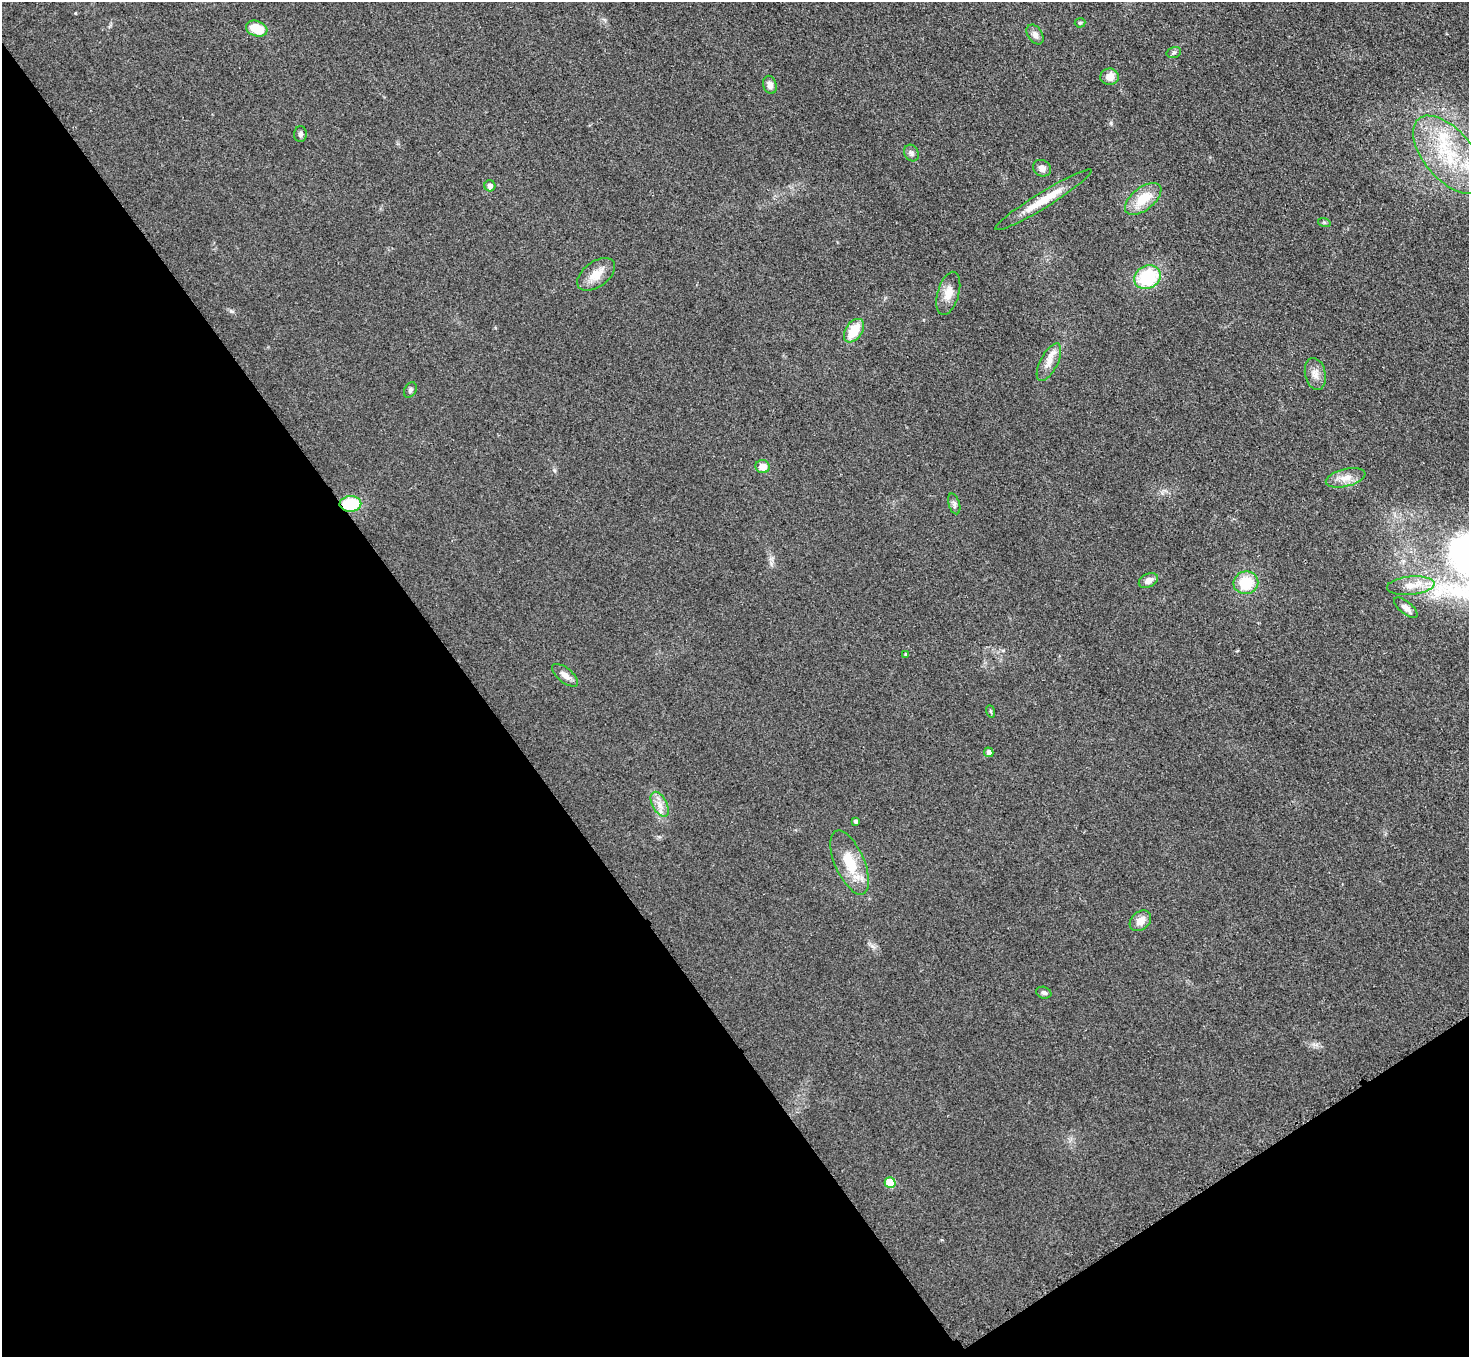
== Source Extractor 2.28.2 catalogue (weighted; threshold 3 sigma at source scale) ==
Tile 14 of 4 x 4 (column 2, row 4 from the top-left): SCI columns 1499-2965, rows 183-1537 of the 5931 x 5925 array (HDU 1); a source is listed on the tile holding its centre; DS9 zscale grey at full resolution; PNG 1471 x 1359 px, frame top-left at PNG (2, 2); each listed source drawn as its Kron ellipse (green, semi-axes under 4 px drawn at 4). Shown black and unused: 36% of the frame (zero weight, under 3 of 4 exposures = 3% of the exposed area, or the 3 px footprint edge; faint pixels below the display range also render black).
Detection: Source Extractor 2.28.2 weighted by HDU 2 'WHT'; one run over the whole footprint, this tile lists its part. Background 0.147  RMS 0.012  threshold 0.054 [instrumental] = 3 sigma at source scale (4.5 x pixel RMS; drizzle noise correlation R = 1.50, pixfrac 1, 0.05/0.05 arcsec/px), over >= 5 px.
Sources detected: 40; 1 inside a brighter listed object's ellipse — not listed separately; the other 39 listed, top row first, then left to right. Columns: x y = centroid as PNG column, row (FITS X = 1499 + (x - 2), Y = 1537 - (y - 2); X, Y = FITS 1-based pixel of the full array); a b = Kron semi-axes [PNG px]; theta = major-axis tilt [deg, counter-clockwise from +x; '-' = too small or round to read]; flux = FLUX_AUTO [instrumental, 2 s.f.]
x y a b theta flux
1080 23 5 5 - 1.6
257 29 11 7 -18 27
1035 34 11 7 -56 5.9
1174 52 7 5 17 2.5
1110 77 9 8 - 11
770 85 9 6 -75 6.6
300 134 8 6 89 3.3
911 153 9 7 -62 3.8
1449 155 47 24 -50 91
1042 168 9 8 - 7.4
490 186 5 5 - 4.3
1143 199 21 11 39 30
1043 200 56 8 32 32
1324 222 6 4 -18 1.7
596 274 21 12 36 18
1147 277 14 11 26 66
948 293 22 10 74 16
854 331 13 8 56 29
1049 362 20 8 62 12
1315 374 16 10 -77 10
410 390 8 6 61 2.9
763 467 7 6 - 13
1346 478 20 8 14 13
350 504 11 7 3 56
954 504 11 5 -73 3.7
1148 580 10 6 27 8.4
1246 583 12 11 - 38
1411 586 24 9 5 18
1406 608 14 6 -39 7.3
905 654 3 3 - 1.3
565 675 16 7 -39 8.4
990 711 6 4 -70 1.6
989 752 5 4 - 5
660 804 13 7 -62 9.2
855 821 4 3 - 2.6
850 862 34 14 -66 39
1140 921 12 9 40 11
1044 993 8 5 -20 3.4
890 1183 5 5 - 38
Overlapping masked pixels (flux is a lower limit): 1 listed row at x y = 350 504
Isophote crosses this tile's border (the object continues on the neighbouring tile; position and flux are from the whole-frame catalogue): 1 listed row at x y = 1449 155
Unlisted compact peaks at least as high as the median listed source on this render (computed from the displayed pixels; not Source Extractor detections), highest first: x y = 231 311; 1111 123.